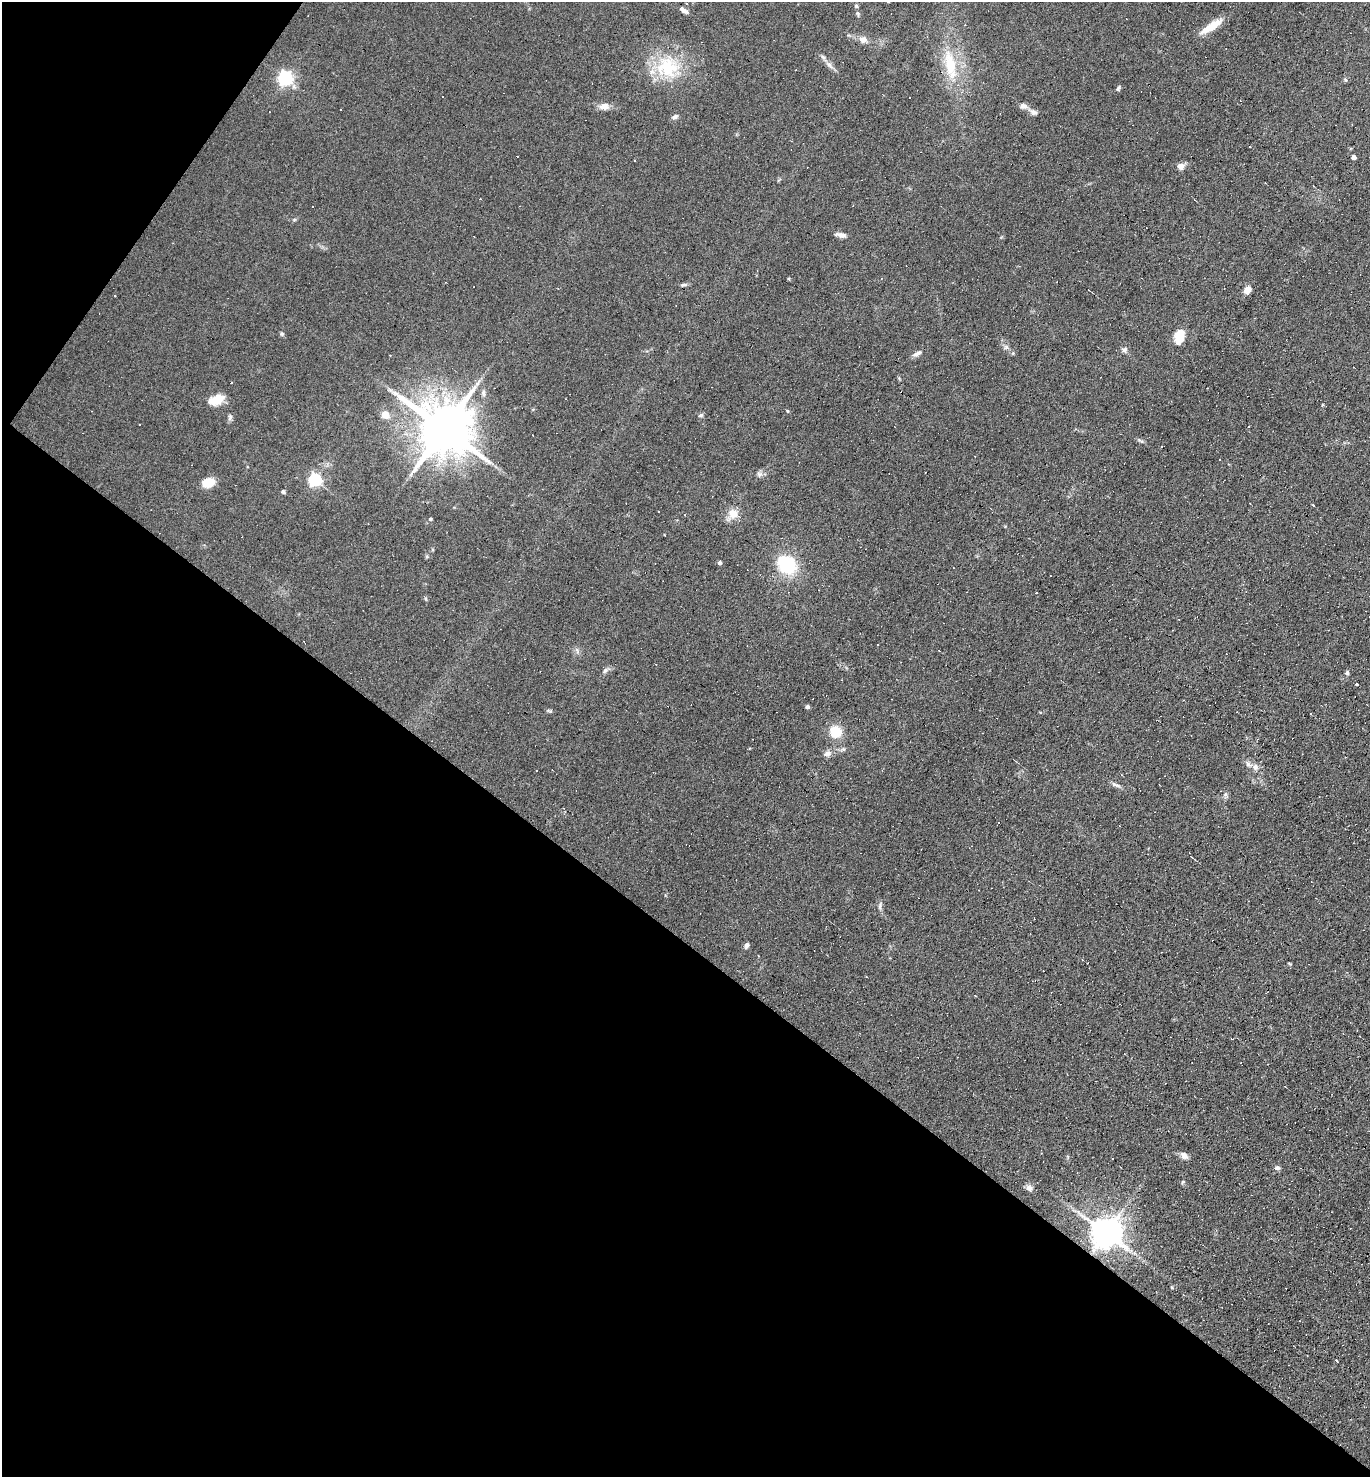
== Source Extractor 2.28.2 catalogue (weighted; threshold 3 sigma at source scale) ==
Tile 9 of 4 x 4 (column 1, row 3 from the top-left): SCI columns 147-1514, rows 1476-2950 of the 5904 x 5899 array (HDU 1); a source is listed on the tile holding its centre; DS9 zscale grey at full resolution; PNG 1372 x 1479 px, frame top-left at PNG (2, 2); no overlay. Shown black and unused: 39% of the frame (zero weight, under 4 of 8 exposures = <1% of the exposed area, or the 3 px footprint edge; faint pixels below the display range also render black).
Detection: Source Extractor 2.28.2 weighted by HDU 2 'WHT'; one run over the whole footprint, this tile lists its part. Background 0.0782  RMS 0.0066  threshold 0.0268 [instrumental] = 3 sigma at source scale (4.09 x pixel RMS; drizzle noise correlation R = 1.36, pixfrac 0.8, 0.05/0.05 arcsec/px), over >= 5 px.
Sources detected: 113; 42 cosmic-ray / hot-pixel residue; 1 long thin detection or spike segment (spike, bleed or trail) — not listed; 4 inside a brighter listed object's ellipse — not listed separately; the other 66 listed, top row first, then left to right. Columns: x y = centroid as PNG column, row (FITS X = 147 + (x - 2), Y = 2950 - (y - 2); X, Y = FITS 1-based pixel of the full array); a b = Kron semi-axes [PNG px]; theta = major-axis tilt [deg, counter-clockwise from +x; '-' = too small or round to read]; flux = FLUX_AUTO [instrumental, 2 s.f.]
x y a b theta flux
856 6 5 5 - 1
683 10 11 5 -37 2.6
1211 27 26 8 33 12
863 39 11 9 -10 3.8
830 65 14 6 -50 3.1
950 65 42 15 -79 26
668 67 34 33 - 36
285 78 6 6 - 160
1345 80 6 4 -3 0.78
1118 88 7 4 56 1.1
910 97 2 2 - 0.55
604 106 12 9 -1 4.2
1033 112 13 6 -30 2.7
675 117 8 5 16 1.8
1354 157 4 4 - 2.7
1180 166 9 7 -33 3.3
312 207 3 2 - 0.72
841 235 11 7 -14 3.1
789 279 5 3 - 0.52
683 285 10 4 9 1.4
1247 290 7 6 - 5.6
282 334 5 5 - 0.95
1179 335 17 12 68 7.9
1006 347 7 6 - 1.7
1124 350 8 7 - 1.8
917 353 14 5 31 2.7
216 399 20 11 15 9.4
787 411 5 3 - 0.6
385 415 5 5 - 14
701 415 7 5 18 1.2
230 417 9 5 79 1.5
444 429 15 13 -32 4100
1140 441 11 3 -35 1.2
1161 446 3 2 - 0.57
759 474 9 7 34 2.1
315 480 6 6 - 110
208 483 11 8 13 13
283 491 5 4 - 1.1
1250 503 3 2 - 0.43
733 514 12 11 - 6.9
430 519 5 4 - 0.74
720 563 5 4 - 1.2
786 565 16 14 -42 41
1179 619 3 2 - 0.36
877 644 3 2 - 0.63
605 671 9 5 62 1.6
1347 673 5 5 - 1.3
1357 684 3 3 - 20
807 706 4 3 - 1.7
835 731 13 12 - 13
827 754 10 6 -16 2.3
1255 767 8 7 - 2.9
536 771 3 2 - 0.69
1116 785 14 5 -19 2.1
1225 795 8 6 89 1.6
998 823 3 2 - 0.71
880 906 10 4 89 1.6
746 946 8 4 75 1.9
1290 964 5 3 - 0.62
1184 1156 11 7 -42 2.9
1112 1158 3 2 - 0.61
1277 1168 6 5 - 1.6
1029 1188 9 7 -33 2.4
1106 1232 9 8 - 1200
1172 1287 5 3 - 0.59
1337 1361 3 3 - 3.4
Overlapping masked pixels (flux is a lower limit): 1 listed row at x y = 1106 1232
Unlisted compact peaks at least as high as the median listed source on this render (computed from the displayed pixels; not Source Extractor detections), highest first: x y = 550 711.